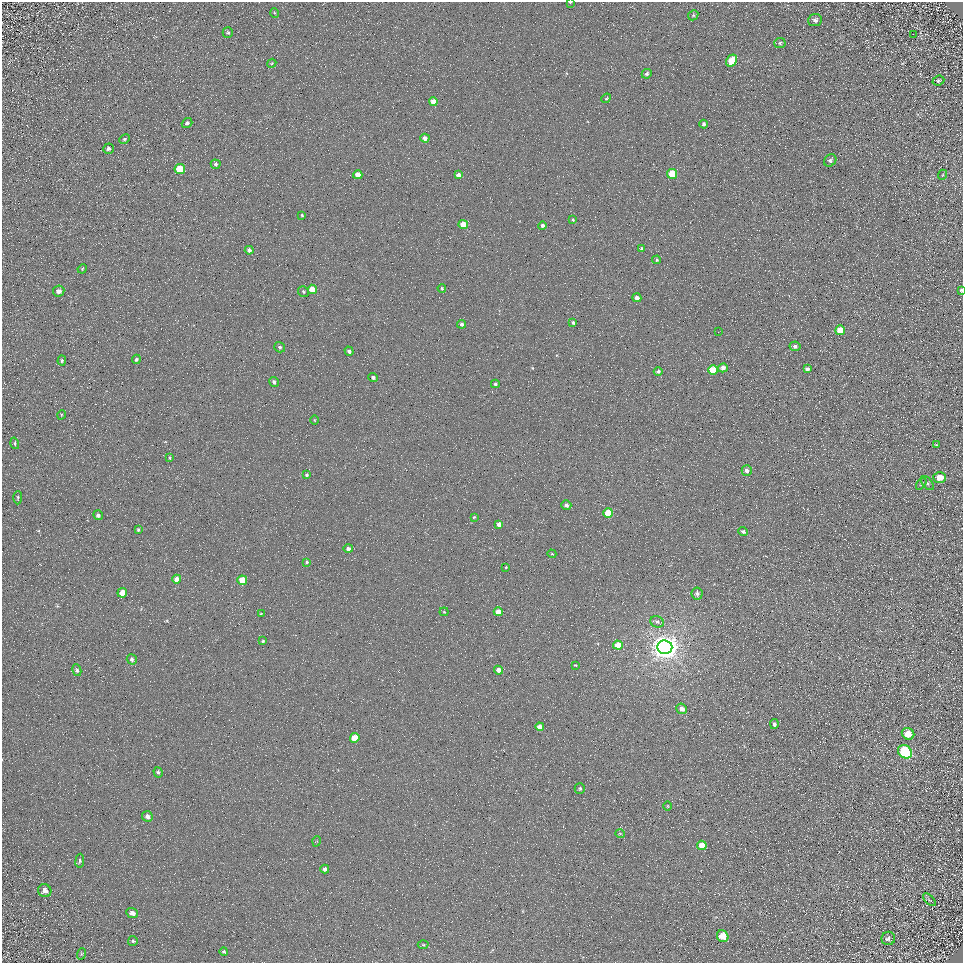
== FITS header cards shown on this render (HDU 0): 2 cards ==
NAXIS1  =                  961
NAXIS2  =                  961

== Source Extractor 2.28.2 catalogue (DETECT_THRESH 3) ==
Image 961 x 961 px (HDU 0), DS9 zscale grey, 1 PNG px = 1 image px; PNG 965 x 965 px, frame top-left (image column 1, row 961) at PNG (2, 2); each listed source drawn as its Kron ellipse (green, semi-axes under 4 px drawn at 4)
Background 5.15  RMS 8.8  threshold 26.3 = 3 sigma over >= 5 px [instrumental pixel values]
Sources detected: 116; all 116 listed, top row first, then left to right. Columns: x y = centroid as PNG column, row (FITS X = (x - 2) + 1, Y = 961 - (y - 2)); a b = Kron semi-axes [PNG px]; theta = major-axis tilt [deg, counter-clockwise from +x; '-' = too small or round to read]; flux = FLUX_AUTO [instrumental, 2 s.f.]
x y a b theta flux
570 2 4 2 - 640
275 13 5 3 - 510
693 15 5 4 - 820
815 20 7 6 - 2200
228 33 5 5 - 870
913 34 3 2 - 520
780 43 6 5 - 1200
732 61 6 5 - 16000
272 63 5 3 - 530
647 74 5 4 - 1400
938 80 6 5 - 1100
606 98 5 4 - 770
433 102 4 4 - 5000
187 123 5 4 - 1400
704 124 4 4 - 1300
425 138 4 4 - 2800
124 139 5 4 - 770
108 149 5 5 - 1300
830 160 7 5 44 1600
216 164 5 4 - 1100
180 169 5 5 - 12000
672 174 5 5 - 17000
358 175 4 4 - 4400
458 175 4 4 - 2900
942 175 5 3 - 540
302 215 3 3 - 750
573 220 3 2 - 600
463 224 5 4 - 11000
542 225 4 4 - 1700
642 249 3 3 - 1300
249 250 4 4 - 1600
657 260 4 4 - 830
82 269 5 4 - 630
442 288 4 3 - 670
312 289 5 4 - 7900
961 290 3 3 - 790
59 291 6 5 - 2300
303 292 6 5 - 880
637 298 4 4 - 3200
573 322 4 3 - 1100
462 324 4 4 - 1400
840 330 5 5 - 12000
718 332 2 2 - 240
795 346 5 5 - 1600
280 347 6 5 - 1100
349 351 5 4 - 1500
136 359 5 4 - 1100
62 361 5 4 - 840
723 368 5 4 - 3200
807 369 4 4 - 2000
713 370 5 5 - 22000
658 371 4 4 - 1500
373 377 5 4 - 1500
274 382 5 4 - 1500
495 384 4 3 - 1100
61 415 5 3 - 490
314 420 5 3 - 520
15 443 6 3 -73 690
936 445 4 3 - 560
170 458 4 2 - 530
747 471 5 5 - 2100
307 475 4 4 - 930
940 477 6 5 - 8100
927 483 8 5 -49 1100
921 484 7 3 54 700
18 498 6 3 87 750
566 505 5 4 - 2200
608 513 5 5 - 18000
98 515 5 4 - 1500
474 517 4 3 - 590
499 524 4 4 - 3000
138 530 4 3 - 750
743 532 5 4 - 1700
348 549 5 4 - 2400
552 554 4 3 - 520
307 562 4 3 - 690
506 567 4 3 - 620
177 579 4 4 - 4900
242 580 5 5 - 15000
122 593 5 4 - 7300
697 593 6 5 - 1900
444 612 4 4 - 600
498 612 4 4 - 5700
261 614 4 3 - 490
657 622 7 5 -23 1500
263 641 4 3 - 690
618 645 5 4 - 11000
665 647 7 7 - 830000
132 659 5 5 - 1300
575 665 3 3 - 500
77 670 6 4 -80 1100
499 670 4 4 - 3900
682 709 5 5 - 3800
774 724 5 4 - 1400
540 727 4 4 - 4800
908 734 6 5 - 9500
355 738 5 5 - 12000
905 752 7 6 - 74000
158 772 5 4 - 980
580 788 5 5 - 990
667 806 4 3 - 430
147 816 5 5 - 2300
620 834 5 3 - 510
317 841 5 3 - 590
702 845 5 4 - 7200
80 861 7 4 82 1000
325 869 4 4 - 2100
45 891 7 6 - 3100
929 900 8 3 -45 810
132 913 6 4 -22 3100
723 936 6 5 - 12000
888 938 7 6 - 1800
133 941 5 5 - 800
423 945 5 3 - 610
224 952 4 4 - 920
81 954 6 3 71 680
At the frame edge (FLAGS 8, measured only in part): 2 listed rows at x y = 570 2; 961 290